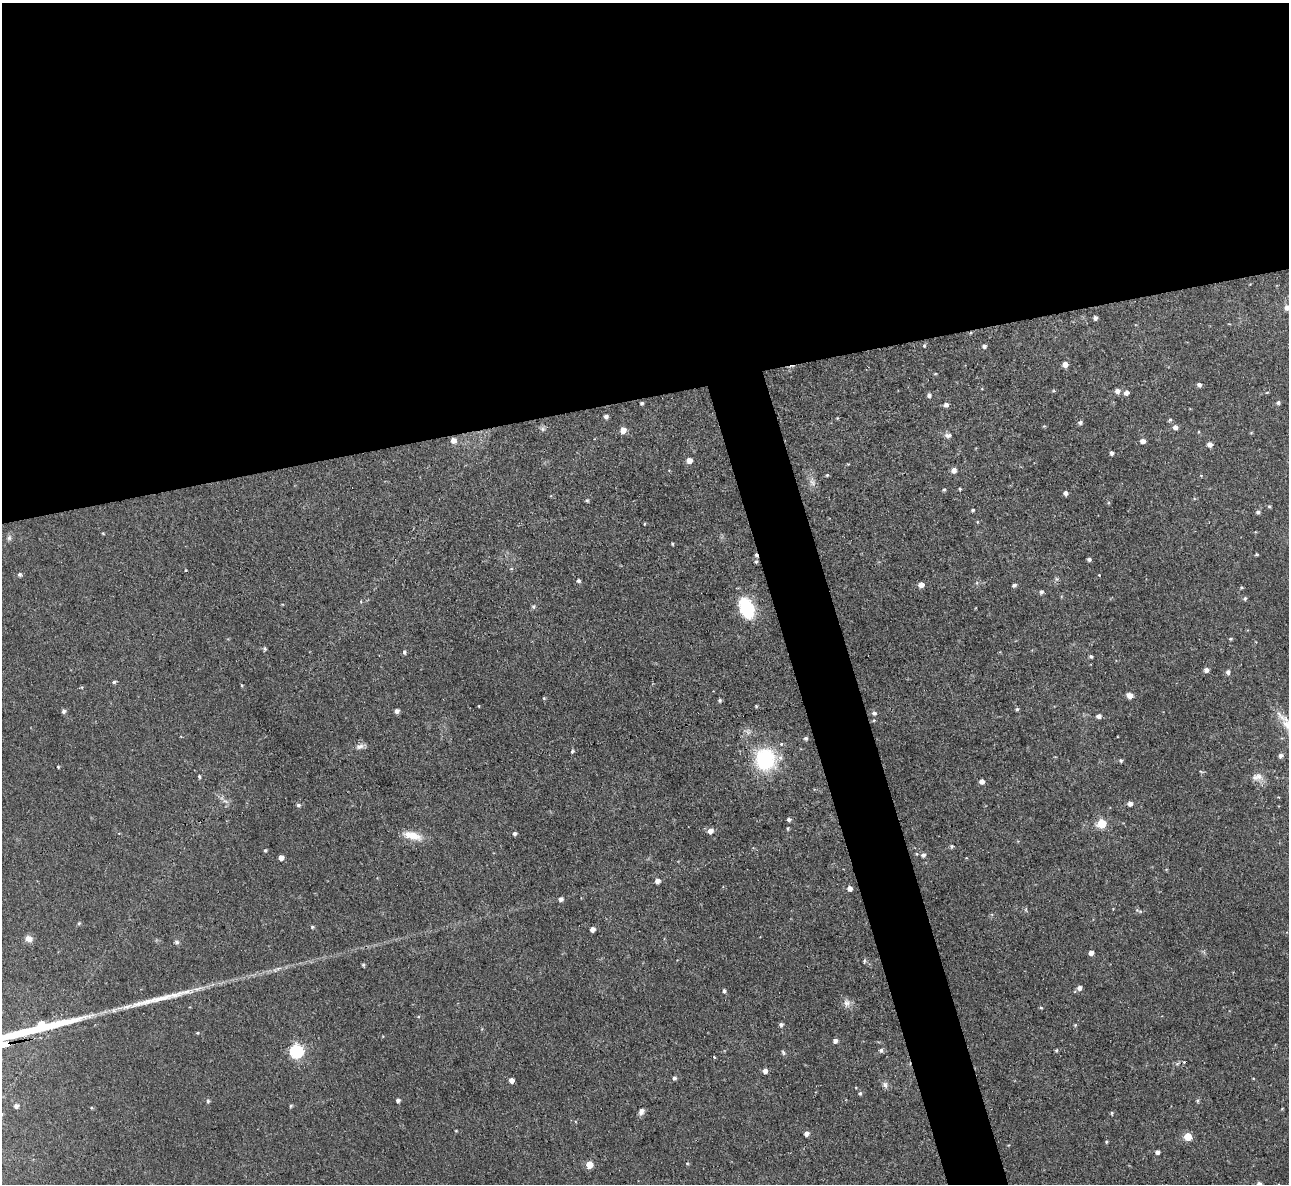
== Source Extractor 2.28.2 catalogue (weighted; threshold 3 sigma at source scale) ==
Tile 2 of 4 x 4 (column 2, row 1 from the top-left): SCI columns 1287-2573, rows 3684-4865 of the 5146 x 5127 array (HDU 1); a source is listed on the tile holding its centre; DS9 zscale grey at full resolution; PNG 1291 x 1186 px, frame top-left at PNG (2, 3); no overlay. Shown black and unused: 36% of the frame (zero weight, under 3 of 4 exposures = <1% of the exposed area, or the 3 px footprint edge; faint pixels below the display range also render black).
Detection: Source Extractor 2.28.2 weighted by HDU 2 'WHT'; one run over the whole footprint, this tile lists its part. Background 0.0491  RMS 0.0074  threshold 0.0332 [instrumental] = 3 sigma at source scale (4.5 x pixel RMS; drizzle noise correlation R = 1.50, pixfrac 1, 0.05/0.05 arcsec/px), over >= 5 px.
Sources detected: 153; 1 too faint to see at this stretch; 2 cosmic-ray / hot-pixel residue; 1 long thin detection or spike segment (spike, bleed or trail) — not listed; the other 149 listed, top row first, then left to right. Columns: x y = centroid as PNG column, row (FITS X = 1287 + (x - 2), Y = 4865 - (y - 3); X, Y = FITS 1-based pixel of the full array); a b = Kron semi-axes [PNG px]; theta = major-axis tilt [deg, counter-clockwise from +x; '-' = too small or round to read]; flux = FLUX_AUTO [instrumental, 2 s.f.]
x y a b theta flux
1287 308 5 5 - 3.4
1095 318 4 4 - 2.3
924 345 5 4 - 1.1
984 346 5 5 - 2.4
1065 364 5 4 - 5.5
935 374 5 3 - 0.65
1199 385 5 4 - 2.4
1054 391 5 4 - 0.91
1117 391 5 5 - 3.5
1267 392 4 3 - 0.68
1126 393 5 5 - 3.4
929 395 5 4 - 2.3
1278 402 5 5 - 1.7
641 403 4 4 - 1.2
946 405 5 5 - 3.1
606 416 5 4 - 2.6
837 418 4 3 - 0.63
1170 420 5 4 - 1.3
1080 422 6 5 - 1.8
1044 426 4 4 - 0.71
1175 427 6 5 - 3.3
542 429 7 6 - 1.8
623 430 5 5 - 7
1251 433 5 3 - 0.63
948 435 10 6 3 2.8
453 440 6 6 - 4.3
1143 441 5 4 - 4.3
1210 444 5 5 - 4.1
1111 453 4 4 - 2.2
689 460 5 5 - 5.9
954 470 5 5 - 4.3
669 471 4 3 - 0.56
827 475 4 4 - 1
1201 475 5 3 - 0.68
812 482 15 8 -69 4.6
960 488 4 3 - 0.89
944 490 4 4 - 1.2
1066 493 5 4 - 2.8
587 500 5 4 - 1
1269 506 4 4 - 1
973 510 4 3 - 1.1
1258 512 5 5 - 1.8
977 522 5 3 - 0.66
644 524 4 3 - 0.62
103 533 4 3 - 0.65
9 538 8 6 75 2.1
672 544 4 3 - 0.8
1256 554 4 4 - 0.77
1089 559 4 4 - 1.8
756 562 5 4 - 1.1
20 574 5 5 - 1.9
1099 575 3 3 - 0.56
1056 579 7 4 -90 1.4
578 581 4 4 - 1.6
921 585 5 5 - 4.8
1014 585 5 4 - 1.7
1241 587 4 3 - 1
1041 592 5 4 - 1.8
1245 598 5 5 - 1.4
533 607 6 5 - 1.4
746 608 17 11 -70 52
1230 639 5 4 - 0.96
264 649 5 4 - 1.4
404 652 6 4 -88 1.6
1091 656 4 3 - 1.5
1206 670 5 5 - 3.5
1228 672 5 5 - 2.4
114 682 5 4 - 1.3
242 685 4 3 - 0.78
1130 695 7 5 -23 4.5
544 698 5 4 - 0.76
720 700 4 4 - 1.3
479 706 3 2 - 0.55
756 706 3 3 - 0.75
1017 709 5 4 - 1.3
64 711 5 4 - 2.4
397 711 5 5 - 2.9
874 713 6 5 - 2.1
1099 716 5 4 - 2.9
806 738 5 4 - 1.7
781 744 5 5 - 1.1
360 746 13 6 17 3.4
572 751 5 5 - 1.2
1281 755 6 5 - 2.4
765 760 19 18 - 66
1121 760 5 4 - 1.3
58 767 3 3 - 0.84
1201 772 6 3 -21 0.85
199 776 5 3 - 1.1
1257 777 17 11 -1 6.4
982 781 4 4 - 4.2
1130 803 5 5 - 3.4
298 805 6 5 - 1.4
789 820 4 4 - 1.9
1102 823 5 5 - 30
787 828 5 4 - 0.9
710 831 5 5 - 5.4
514 833 4 4 - 1.7
412 836 26 10 -15 12
952 846 7 4 58 1
265 850 4 4 - 0.98
917 854 5 3 - 0.61
923 855 6 5 - 2
281 857 4 4 - 5.3
657 881 5 5 - 3.8
849 888 5 4 - 4.2
561 899 5 5 - 2.3
1140 911 9 3 -13 1.3
79 923 5 5 - 1.1
312 927 5 4 - 1
592 929 4 4 - 4.6
29 939 8 7 - 5
177 942 6 5 - 1.6
1091 953 5 4 - 3.7
864 961 7 4 78 1.1
363 965 4 4 - 1.2
1079 988 5 5 - 3.5
724 991 4 4 - 1.8
847 1003 12 9 -86 4.1
1041 1008 4 4 - 0.81
781 1024 5 4 - 2.1
1075 1025 4 4 - 0.77
197 1033 5 4 - 0.85
835 1041 4 4 - 3.3
881 1050 6 5 - 1.9
1056 1050 5 4 - 0.96
296 1051 6 6 - 120
783 1053 7 4 -54 1.3
714 1057 4 3 - 0.71
765 1071 5 5 - 3.6
674 1078 5 5 - 1.7
511 1080 4 4 - 4.5
885 1085 8 7 - 2.8
860 1093 5 4 - 1.4
398 1100 4 4 - 2.1
208 1101 5 4 - 1.6
1197 1101 5 4 - 1.1
16 1106 4 4 - 2.8
291 1106 4 4 - 1.1
641 1112 8 6 74 3.3
1112 1113 5 4 - 0.9
456 1131 4 3 - 0.55
806 1134 5 4 - 3.4
1188 1136 5 5 - 17
1106 1142 4 3 - 0.86
1157 1152 4 4 - 3
687 1163 5 4 - 0.9
589 1164 5 5 - 11
1259 1184 4 4 - 2.9
Isophote crosses this tile's border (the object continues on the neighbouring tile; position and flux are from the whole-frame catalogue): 2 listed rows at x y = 1287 308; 1259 1184